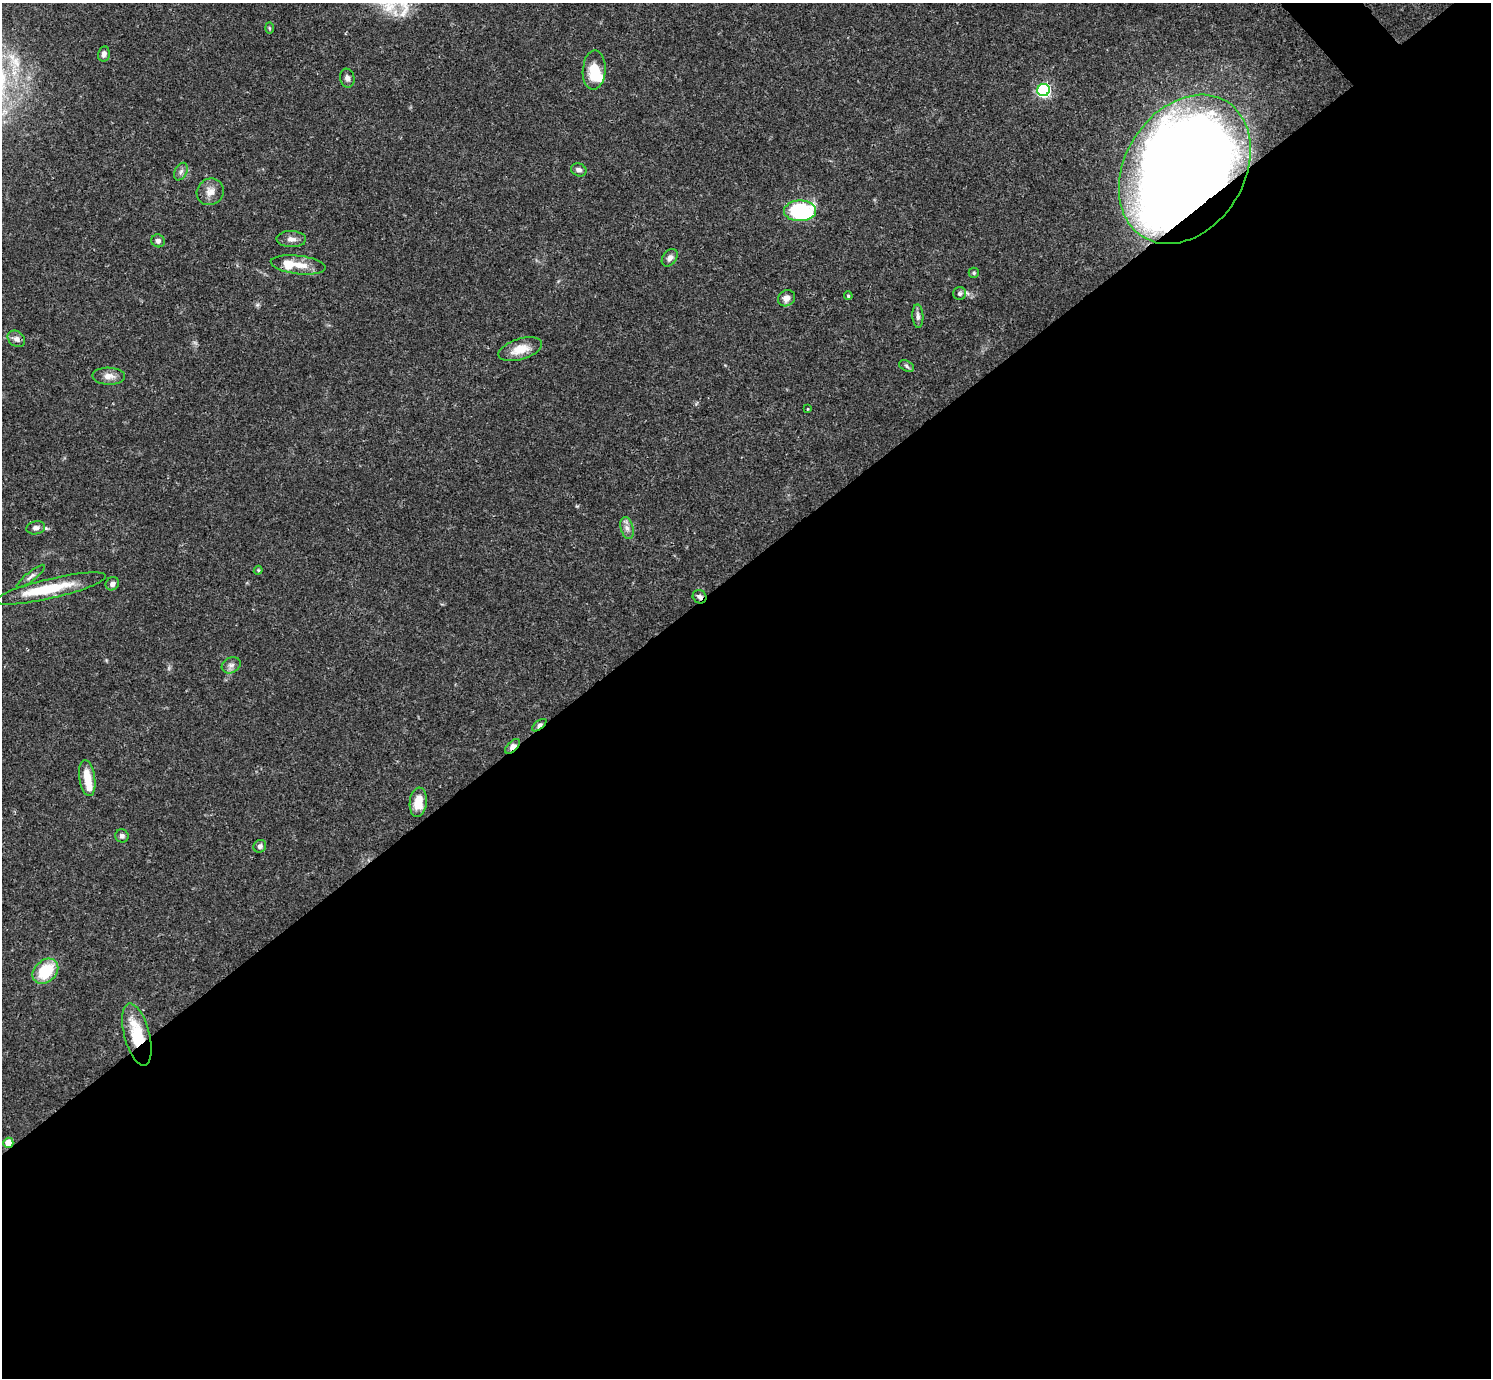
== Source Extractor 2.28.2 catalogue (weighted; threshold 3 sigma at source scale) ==
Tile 15 of 4 x 4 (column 3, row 4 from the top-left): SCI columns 2981-4469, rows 159-1534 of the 5963 x 5960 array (HDU 1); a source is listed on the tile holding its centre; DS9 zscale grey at full resolution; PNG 1493 x 1380 px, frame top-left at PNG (2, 3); each listed source drawn as its Kron ellipse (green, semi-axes under 4 px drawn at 4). Shown black and unused: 59% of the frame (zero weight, under 3 of 4 exposures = <1% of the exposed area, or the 3 px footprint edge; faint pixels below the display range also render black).
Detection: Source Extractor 2.28.2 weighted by HDU 2 'WHT'; one run over the whole footprint, this tile lists its part. Background 0.0406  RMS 0.0027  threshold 0.012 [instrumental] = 3 sigma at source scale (4.5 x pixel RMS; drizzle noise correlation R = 1.50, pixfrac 1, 0.05/0.05 arcsec/px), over >= 5 px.
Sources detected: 45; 2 inside a brighter object's white glare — neither listed nor drawn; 2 inside a brighter listed object's ellipse — not listed separately; the other 41 listed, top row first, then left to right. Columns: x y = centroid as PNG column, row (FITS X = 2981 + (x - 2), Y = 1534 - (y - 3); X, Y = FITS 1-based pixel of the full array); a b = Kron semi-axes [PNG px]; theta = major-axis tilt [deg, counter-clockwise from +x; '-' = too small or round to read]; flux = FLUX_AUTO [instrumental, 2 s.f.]
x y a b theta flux
269 28 6 4 -88 0.31
104 54 8 5 79 1.1
594 70 20 11 86 6.9
347 78 9 7 -78 1
1043 90 6 6 - 51
1185 169 79 59 58 530
579 170 8 6 -22 0.96
181 172 9 6 63 0.93
210 192 14 13 - 2.5
800 211 16 10 1 27
291 239 15 8 -2 1.6
158 241 7 6 - 0.73
670 258 9 7 53 1.2
298 265 28 9 -7 4.2
974 273 5 5 - 0.45
960 294 6 6 - 0.68
848 296 4 3 - 0.29
786 298 9 7 37 1.8
918 316 12 5 -87 0.98
16 339 9 7 -40 1.2
520 349 23 10 17 4.5
907 366 8 5 -29 0.57
109 376 16 8 -2 2.2
808 409 3 3 - 0.23
36 528 9 6 11 1.2
627 528 11 6 -74 1.4
258 570 4 4 - 0.35
31 576 18 4 39 1.1
112 584 7 6 - 1
51 588 56 10 13 12
700 597 7 6 - 0.93
231 665 10 7 29 1.1
539 725 8 4 38 0.86
512 746 9 5 46 1.8
87 778 18 8 -81 4.5
418 802 14 8 83 4.8
122 836 7 6 - 0.83
260 846 7 6 - 0.91
45 971 14 10 43 11
137 1034 32 12 -75 11
8 1143 5 5 - 5.9
Overlapping masked pixels (flux is a lower limit): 6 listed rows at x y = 1185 169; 700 597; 539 725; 512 746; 137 1034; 8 1143